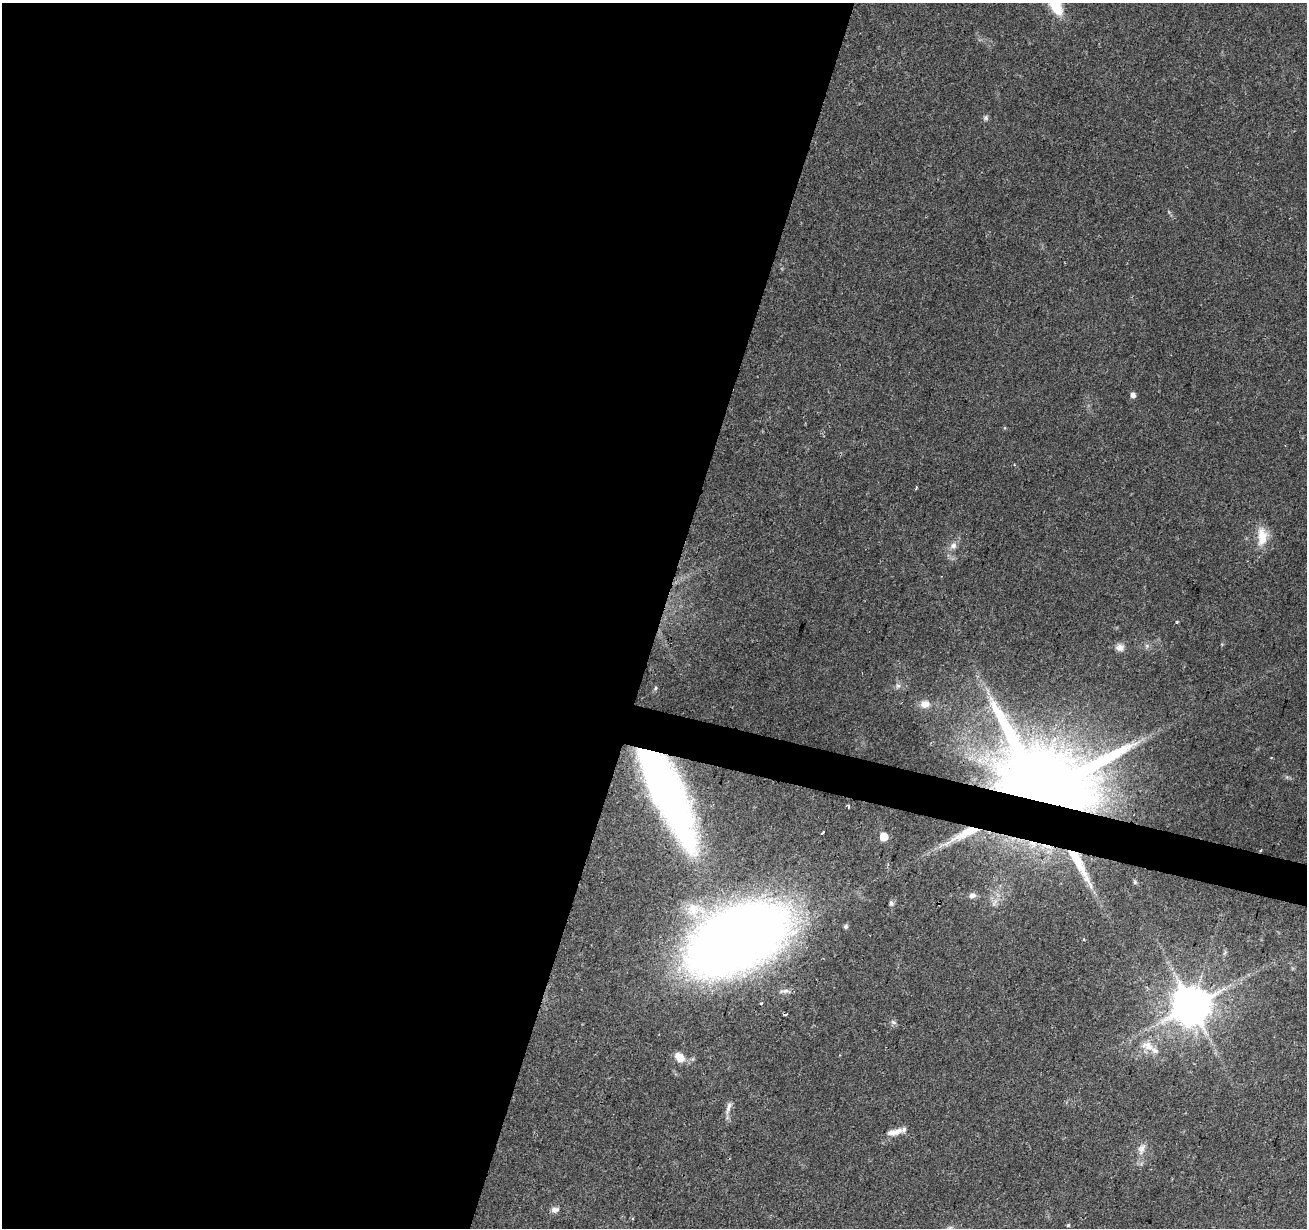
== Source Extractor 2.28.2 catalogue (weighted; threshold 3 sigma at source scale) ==
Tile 5 of 4 x 4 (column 1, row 2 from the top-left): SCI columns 1-1305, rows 2671-3896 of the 5229 x 5404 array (HDU 1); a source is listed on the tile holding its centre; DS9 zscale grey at full resolution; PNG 1309 x 1230 px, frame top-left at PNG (2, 3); no overlay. Shown black and unused: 52% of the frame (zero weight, under 2 of 3 exposures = <1% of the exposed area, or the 3 px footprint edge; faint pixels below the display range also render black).
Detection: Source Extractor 2.28.2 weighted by HDU 2 'WHT'; one run over the whole footprint, this tile lists its part. Background 0.0903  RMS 0.0059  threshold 0.0267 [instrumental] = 3 sigma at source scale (4.5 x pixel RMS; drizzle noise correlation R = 1.50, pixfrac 1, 0.0396/0.0396 arcsec/px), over >= 5 px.
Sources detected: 42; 1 cosmic-ray / hot-pixel residue — not listed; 2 inside a brighter listed object's ellipse — not listed separately; the other 39 listed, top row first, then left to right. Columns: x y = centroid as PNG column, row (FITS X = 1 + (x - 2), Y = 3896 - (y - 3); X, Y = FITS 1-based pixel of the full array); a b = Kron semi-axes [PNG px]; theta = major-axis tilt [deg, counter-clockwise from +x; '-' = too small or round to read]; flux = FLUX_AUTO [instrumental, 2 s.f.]
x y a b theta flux
986 118 7 6 - 1.4
1133 395 5 5 - 2.9
916 488 4 3 - 0.6
1262 537 27 13 -88 11
953 545 10 8 62 3.3
1177 622 4 3 - 0.57
1147 646 6 5 - 1.3
1120 647 12 10 -3 3.6
898 686 7 6 - 1.6
925 704 11 10 - 5.1
1042 790 25 22 72 14000
666 791 75 23 -65 390
848 806 5 4 - 0.83
823 832 3 3 - 2.6
965 834 52 10 26 20
884 837 5 5 - 16
1260 850 3 2 - 0.68
1079 864 56 9 -61 22
1135 882 6 5 - 0.9
972 895 9 7 8 2.5
891 903 7 6 - 1.5
994 903 13 4 50 2.2
695 910 31 22 -7 21
846 927 5 5 - 1.4
737 939 68 38 27 950
1084 939 3 3 - 0.62
785 991 16 5 6 2.5
761 1004 3 3 - 0.93
1192 1006 11 11 - 2000
893 1022 9 4 -35 1.3
1147 1046 18 10 -20 7.3
680 1057 12 9 -46 7.5
728 1107 20 5 75 3.4
895 1132 23 7 11 5.7
1141 1150 16 8 69 4.5
555 1210 11 7 14 2.8
633 1219 4 3 - 0.73
1068 1225 5 3 - 0.63
950 1228 9 6 -76 1.7
Overlapping masked pixels (flux is a lower limit): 5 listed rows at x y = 1042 790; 666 791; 965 834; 1260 850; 1079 864
Isophote crosses this tile's border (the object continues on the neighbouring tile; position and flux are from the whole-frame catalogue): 1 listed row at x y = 950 1228